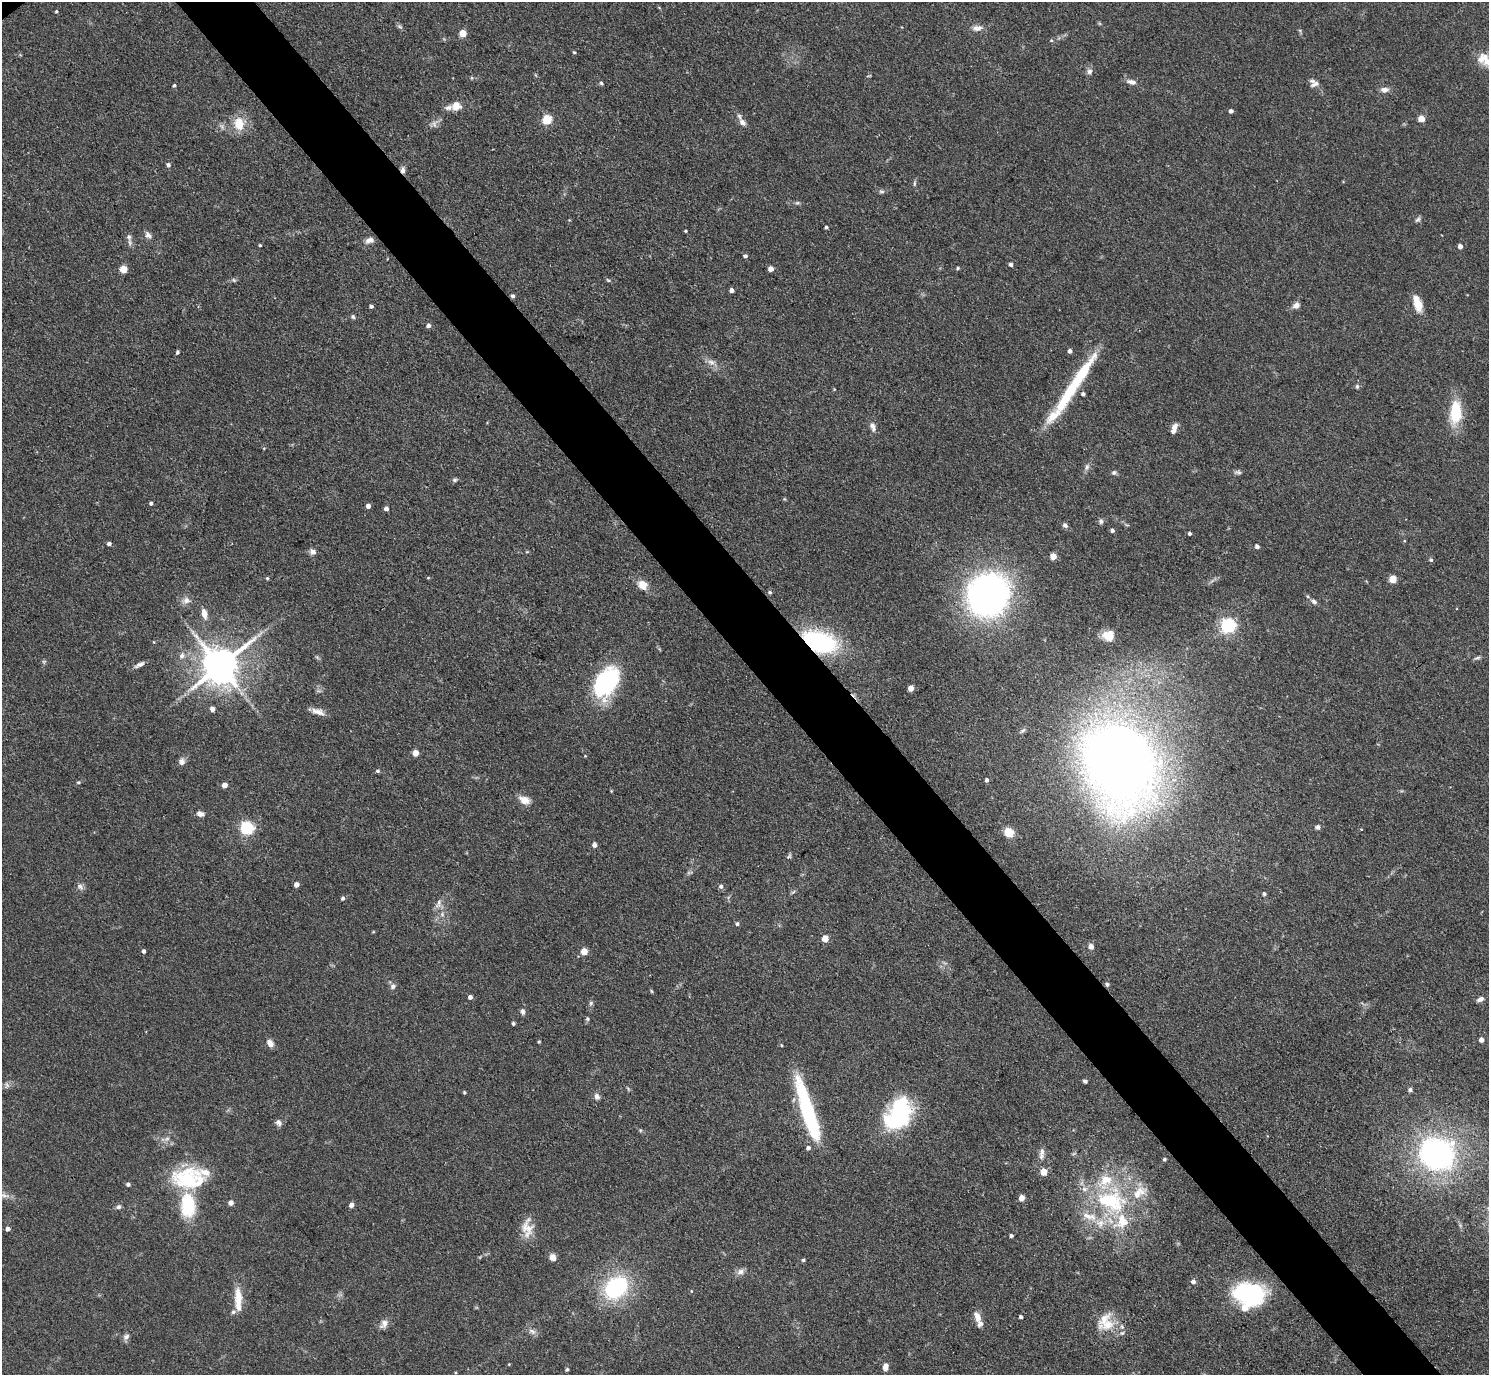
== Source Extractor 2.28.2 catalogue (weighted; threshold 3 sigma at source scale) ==
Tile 6 of 4 x 4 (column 2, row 2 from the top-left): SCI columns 1491-2977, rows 3046-4418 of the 5954 x 5950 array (HDU 1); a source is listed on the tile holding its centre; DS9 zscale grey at full resolution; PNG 1491 x 1377 px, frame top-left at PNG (2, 2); no overlay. Shown black and unused: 5% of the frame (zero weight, under 3 of 4 exposures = <1% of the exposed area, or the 3 px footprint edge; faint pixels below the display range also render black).
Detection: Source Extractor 2.28.2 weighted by HDU 2 'WHT'; one run over the whole footprint, this tile lists its part. Background 0.0816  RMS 0.0057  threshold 0.0256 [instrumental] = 3 sigma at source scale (4.5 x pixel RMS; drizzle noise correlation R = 1.50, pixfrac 1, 0.05/0.05 arcsec/px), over >= 5 px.
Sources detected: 199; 2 too faint to see at this stretch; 2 inside a brighter object's white glare — not listed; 18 inside a brighter listed object's ellipse — not listed separately; the other 177 listed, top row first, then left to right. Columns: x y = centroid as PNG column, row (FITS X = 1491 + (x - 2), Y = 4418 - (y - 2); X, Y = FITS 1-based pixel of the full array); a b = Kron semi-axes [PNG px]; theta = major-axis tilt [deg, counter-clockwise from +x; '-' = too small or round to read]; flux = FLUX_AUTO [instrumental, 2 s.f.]
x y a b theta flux
56 11 4 3 - 0.67
399 26 8 4 -31 1.1
977 28 14 8 4 3.6
463 33 5 4 - 11
574 52 4 3 - 0.66
1483 58 20 12 34 8.1
1089 71 8 7 - 1.9
1132 82 13 6 -12 3
601 83 5 4 - 0.76
1315 84 13 7 20 2.7
174 85 4 4 - 0.9
1384 90 10 6 2 3.1
456 106 12 10 7 5.2
1231 111 4 4 - 1.8
547 119 5 5 - 35
1421 119 5 4 - 11
742 122 10 7 -48 3.2
239 124 14 11 -84 11
434 124 11 7 86 2.4
168 165 5 5 - 1.7
403 170 8 6 85 2.1
914 183 7 4 82 0.98
882 191 9 4 0 1.2
797 203 6 4 18 0.91
1418 220 9 5 41 1.2
826 227 4 3 - 1
686 231 3 3 - 0.64
148 235 11 7 -52 2.2
129 237 8 6 -78 1.9
370 240 11 6 15 3
260 245 3 3 - 0.67
1460 246 4 4 - 3.1
745 256 5 4 - 1.4
1011 264 4 4 - 1.7
958 268 4 4 - 0.86
123 269 5 5 - 16
771 269 4 4 - 4.1
608 280 7 4 -43 0.8
732 290 4 4 - 2.7
512 296 5 4 - 1.1
1418 303 20 9 -72 8.5
1296 305 9 7 44 2.8
371 306 4 3 - 1.5
353 317 6 5 - 0.91
428 326 5 4 - 2
1070 351 4 4 - 1.8
177 352 5 4 - 0.93
711 362 11 6 -19 2.8
1080 376 68 13 56 34
1357 386 6 5 - 0.97
834 389 5 3 - 0.43
1456 412 26 13 87 22
873 426 13 7 -76 2.8
1174 428 11 5 72 3.5
1087 467 9 6 79 1.8
1114 472 6 6 - 1.4
1238 472 10 5 -1 1.4
454 480 7 5 1 1.1
151 503 4 3 - 1.3
368 506 4 4 - 2.5
386 508 4 4 - 2.4
1101 521 7 6 - 1.5
1065 525 7 5 -39 1.7
1112 530 5 5 - 1.2
1190 533 4 4 - 1.2
109 544 4 4 - 1.9
1257 546 4 4 - 2.1
313 552 8 7 - 2.4
1053 556 5 4 - 7.8
1431 560 5 4 - 1.1
267 578 5 4 - 0.74
428 578 5 3 - 0.46
1393 579 5 5 - 15
642 585 13 10 -30 5.9
770 592 5 5 - 1.2
988 595 38 35 55 230
186 600 10 9 - 3.3
1314 601 8 6 -37 2.1
204 613 12 6 -79 4.6
1228 626 6 6 - 150
192 632 7 4 -71 1.3
1109 635 12 10 4 9.2
819 642 34 19 -20 70
182 656 9 7 76 2.5
1477 658 10 4 9 1.2
44 661 6 4 18 0.79
139 664 14 5 26 2.4
220 666 11 10 - 1800
607 680 30 24 66 54
911 688 4 4 - 5.8
212 709 5 5 - 3
318 712 17 7 -19 4.2
1023 730 10 4 44 1.2
416 753 5 4 - 7.4
585 756 3 3 - 0.43
1119 760 60 46 -71 900
182 761 10 8 65 2.5
378 771 5 4 - 1
987 780 4 4 - 1.6
78 782 5 4 - 0.81
224 785 4 4 - 4.8
524 800 7 6 - 9.8
200 814 9 6 -15 2.6
1318 827 6 6 - 1.5
247 828 6 6 - 100
1361 829 4 2 - 0.45
1009 833 6 5 - 20
594 845 4 4 - 2.9
789 856 8 3 45 0.94
296 885 4 4 - 3.7
721 886 5 5 - 1.8
80 887 10 7 -42 2.1
793 892 7 4 43 0.93
1264 894 4 4 - 1.2
343 898 5 4 - 1.2
438 904 15 6 66 3.1
442 914 6 6 - 1.4
737 924 5 4 - 1.3
825 939 5 4 - 8.7
1091 946 7 6 - 2.6
144 951 4 3 - 1.5
584 951 5 4 - 12
1107 984 6 5 - 1.2
393 986 8 7 - 1.9
651 991 5 3 - 0.62
470 997 4 4 - 2.2
1480 999 9 5 23 2.2
591 1003 6 5 - 1
523 1011 8 6 -86 1.7
587 1019 6 5 - 1
513 1023 4 4 - 0.95
1482 1040 4 4 - 3.3
539 1042 4 3 - 0.66
270 1044 9 6 -56 3.5
1085 1081 5 4 - 1.2
628 1089 6 4 -71 0.72
1410 1090 5 5 - 1.6
464 1092 4 3 - 0.78
597 1096 8 7 - 2.2
808 1112 67 11 -73 69
899 1115 34 22 62 70
279 1123 9 7 -53 2.1
640 1130 6 4 -45 0.77
167 1139 8 6 21 1.9
808 1148 5 5 - 1.8
1042 1151 12 8 79 2.7
1437 1154 28 25 -20 160
1164 1159 4 3 - 0.91
1043 1172 5 5 - 9
187 1179 39 29 5 39
128 1184 4 4 - 1.7
5 1195 15 7 -9 3.3
1021 1198 5 4 - 5.8
1111 1201 45 33 -18 67
231 1203 4 4 - 3.6
351 1205 4 4 - 3.3
119 1207 6 5 - 1.6
527 1228 27 14 -90 9.3
8 1229 4 4 - 2.4
1011 1236 4 3 - 1.2
553 1257 7 6 - 3.9
803 1260 4 4 - 1
740 1272 10 8 23 2.7
1193 1282 5 5 - 2.2
616 1287 23 17 43 60
1248 1294 33 23 -9 62
238 1299 31 9 -89 10
977 1316 16 8 -67 4.2
1021 1317 4 3 - 1.4
384 1324 13 8 53 3.2
1108 1325 28 13 18 11
532 1331 9 7 -33 2.3
1122 1333 6 6 - 1.2
126 1337 8 7 - 2.2
509 1364 4 3 - 0.43
885 1367 7 5 82 4.5
567 1369 5 4 - 0.84
Overlapping masked pixels (flux is a lower limit): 4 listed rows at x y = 403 170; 512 296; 819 642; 1107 984